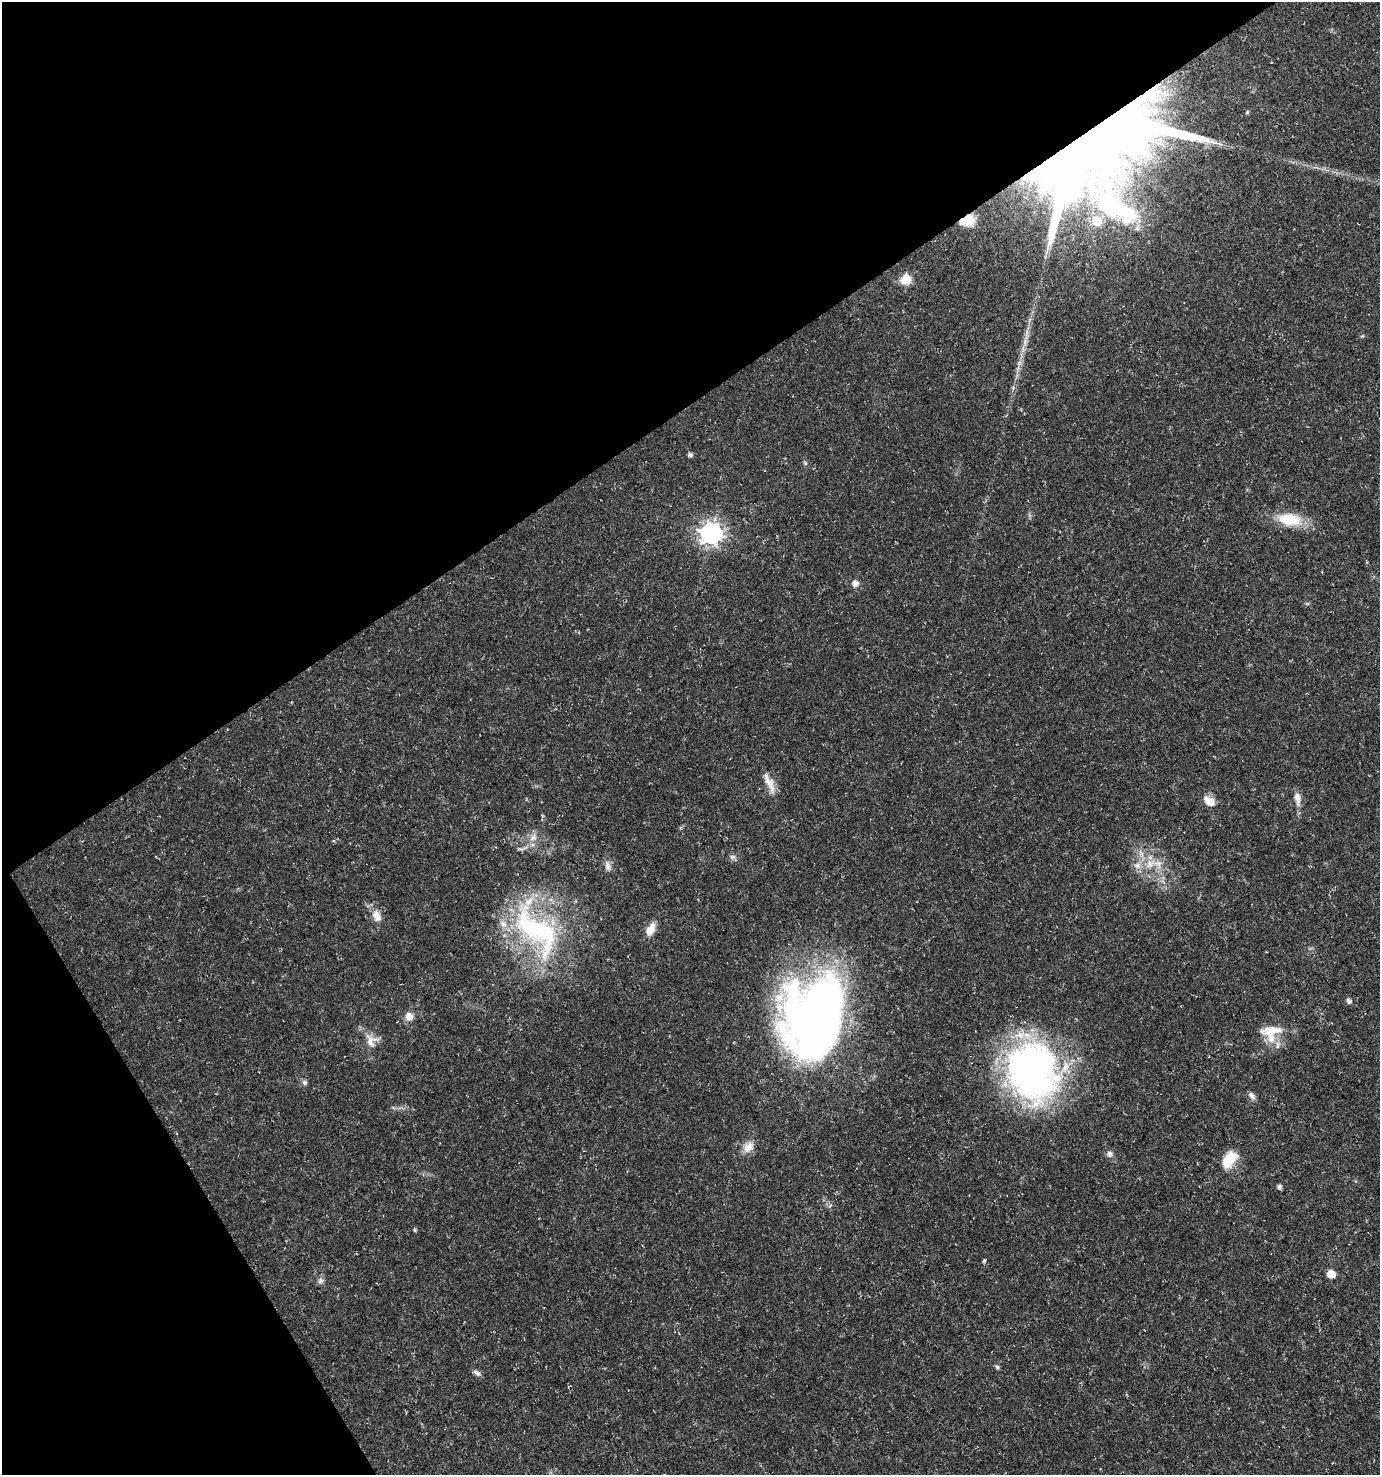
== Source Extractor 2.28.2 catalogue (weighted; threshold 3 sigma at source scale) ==
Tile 5 of 4 x 4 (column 1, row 2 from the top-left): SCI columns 120-1497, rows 2952-4424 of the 5812 x 5898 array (HDU 1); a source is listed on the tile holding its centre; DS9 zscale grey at full resolution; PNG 1382 x 1477 px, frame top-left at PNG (2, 2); no overlay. Shown black and unused: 33% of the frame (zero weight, under 3 of 5 exposures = <1% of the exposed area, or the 3 px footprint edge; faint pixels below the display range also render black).
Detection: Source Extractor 2.28.2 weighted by HDU 2 'WHT'; one run over the whole footprint, this tile lists its part. Background 0.0146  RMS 0.0018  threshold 0.00822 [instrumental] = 3 sigma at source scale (4.5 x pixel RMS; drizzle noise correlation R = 1.50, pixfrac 1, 0.0396/0.0396 arcsec/px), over >= 5 px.
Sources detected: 47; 2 inside a brighter object's white glare — not listed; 5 inside a brighter listed object's ellipse — not listed separately; the other 40 listed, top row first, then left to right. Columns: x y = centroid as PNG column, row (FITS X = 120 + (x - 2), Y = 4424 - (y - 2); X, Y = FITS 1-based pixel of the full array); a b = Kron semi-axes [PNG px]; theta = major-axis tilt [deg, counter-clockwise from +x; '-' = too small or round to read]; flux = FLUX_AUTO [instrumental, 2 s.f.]
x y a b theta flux
1120 119 116 21 -14 130
1115 206 208 114 -68 130
967 220 15 11 17 3.3
906 279 10 9 - 3.3
690 455 5 4 - 0.58
805 463 6 4 -72 0.28
1290 519 28 14 -8 6.7
711 533 8 8 - 130
855 583 8 7 - 1
769 782 31 9 -65 2.2
1297 798 17 7 -83 1.5
1209 801 17 10 -36 1.9
533 837 11 9 42 1.4
333 841 4 3 - 0.21
520 849 9 4 -12 0.41
1141 853 9 3 -45 0.56
732 857 9 6 14 0.55
1150 864 18 10 39 3
607 866 13 7 -82 0.98
377 916 16 10 -63 2
536 929 82 39 -51 34
650 929 14 8 60 2.3
1349 1001 7 6 - 0.57
409 1016 9 8 - 1.5
815 1017 80 58 77 140
1271 1031 30 12 7 3.8
371 1041 17 17 - 2.3
1033 1072 70 59 -74 65
304 1082 7 6 - 0.48
1252 1096 12 7 -58 0.76
748 1147 16 11 43 1.9
1109 1154 8 7 - 0.75
1229 1159 23 14 56 4.3
1279 1187 5 4 - 0.65
415 1230 5 4 - 0.26
985 1261 3 3 - 0.78
1331 1274 5 5 - 4.2
320 1281 8 7 - 0.63
997 1367 6 5 - 0.38
477 1373 10 6 -35 0.66
Overlapping masked pixels (flux is a lower limit): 3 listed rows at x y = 1120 119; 1115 206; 967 220